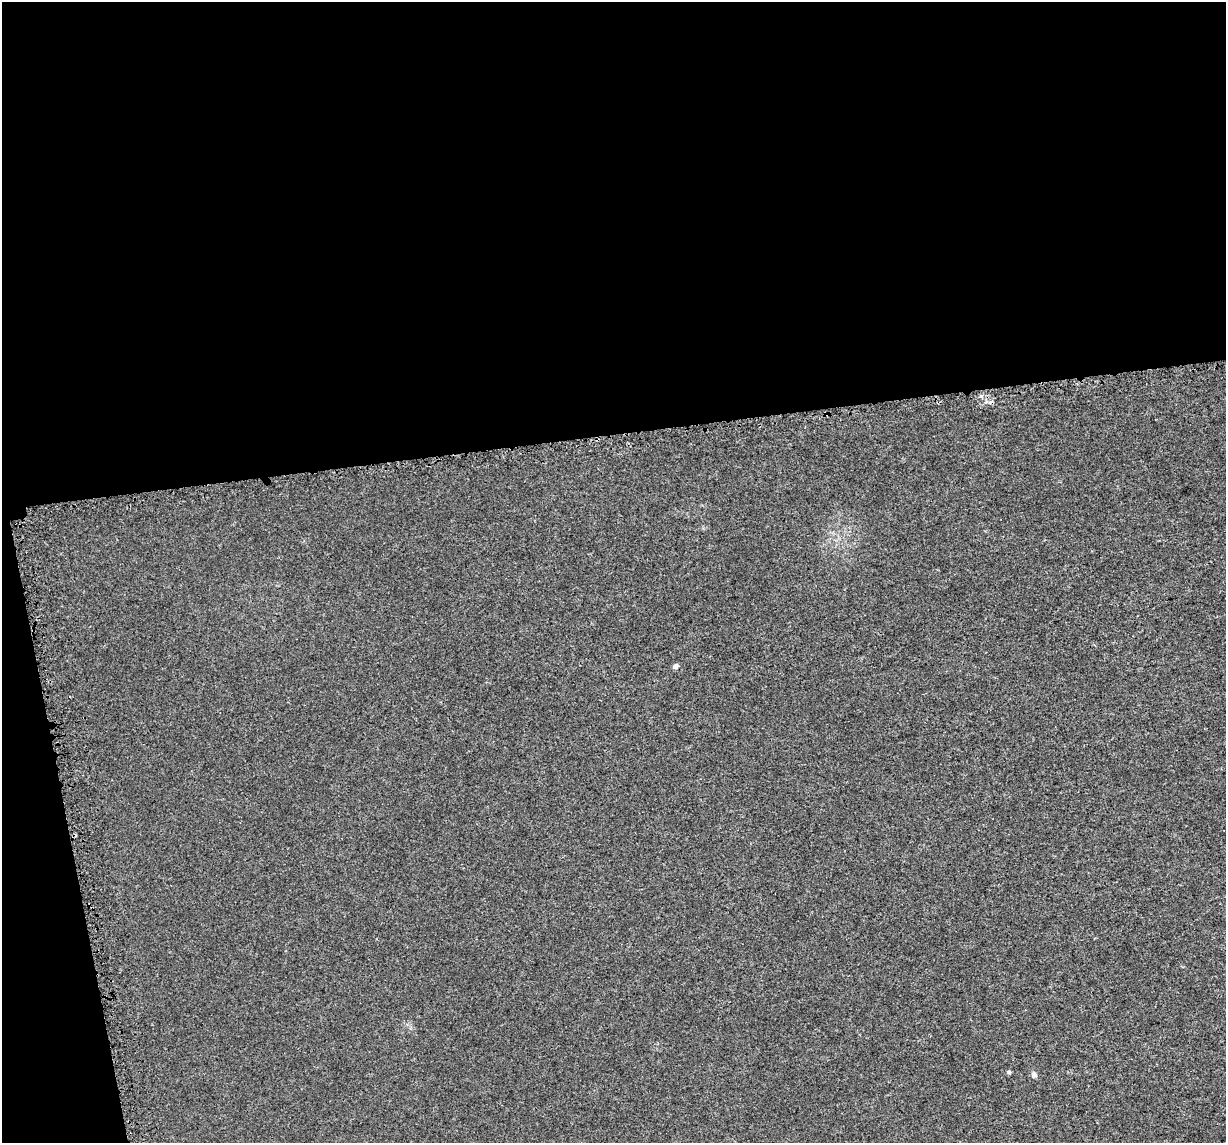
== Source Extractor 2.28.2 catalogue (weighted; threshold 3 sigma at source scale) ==
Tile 1 of 4 x 4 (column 1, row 1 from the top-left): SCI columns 22-1245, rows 3481-4621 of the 4968 x 4720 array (HDU 1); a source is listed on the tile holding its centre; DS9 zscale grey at full resolution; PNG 1228 x 1145 px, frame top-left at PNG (2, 2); no overlay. Shown black and unused: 41% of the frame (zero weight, under 3 of 5 exposures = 3% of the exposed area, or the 3 px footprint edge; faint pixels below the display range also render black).
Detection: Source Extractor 2.28.2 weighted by HDU 2 'WHT'; one run over the whole footprint, this tile lists its part. Background 1.32e-04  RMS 0.0015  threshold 0.00678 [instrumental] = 3 sigma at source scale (4.5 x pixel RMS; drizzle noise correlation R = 1.50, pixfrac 1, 0.0396/0.0396 arcsec/px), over >= 5 px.
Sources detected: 3; all 3 listed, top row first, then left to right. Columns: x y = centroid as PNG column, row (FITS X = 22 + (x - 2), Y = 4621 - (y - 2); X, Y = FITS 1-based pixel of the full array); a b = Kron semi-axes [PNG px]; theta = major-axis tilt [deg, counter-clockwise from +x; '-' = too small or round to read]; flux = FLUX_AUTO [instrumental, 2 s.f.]
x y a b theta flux
675 666 4 4 - 0.69
1009 1072 5 4 - 0.23
1034 1075 7 6 - 0.52